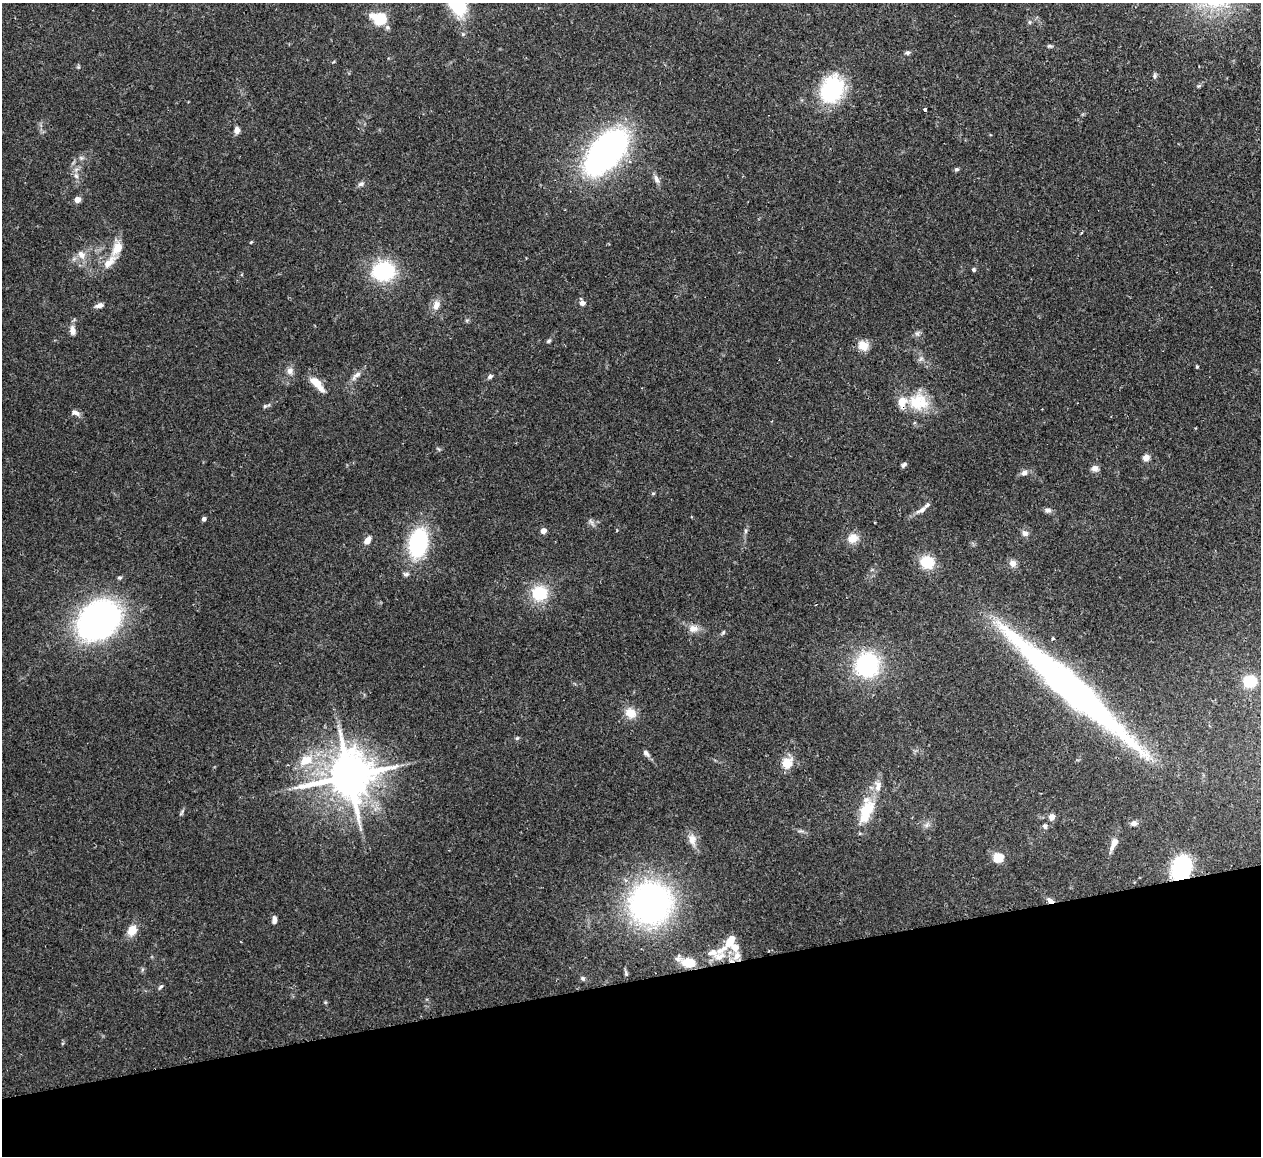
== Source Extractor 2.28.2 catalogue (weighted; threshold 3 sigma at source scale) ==
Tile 14 of 4 x 4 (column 2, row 4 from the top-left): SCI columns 1316-2574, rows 159-1312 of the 5149 x 5047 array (HDU 1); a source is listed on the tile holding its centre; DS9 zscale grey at full resolution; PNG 1263 x 1158 px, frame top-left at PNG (2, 3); no overlay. Shown black and unused: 15% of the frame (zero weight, under 2 of 3 exposures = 3% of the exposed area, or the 3 px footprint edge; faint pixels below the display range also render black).
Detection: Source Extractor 2.28.2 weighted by HDU 2 'WHT'; one run over the whole footprint, this tile lists its part. Background 0.0823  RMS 0.0059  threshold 0.0264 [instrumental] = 3 sigma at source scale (4.5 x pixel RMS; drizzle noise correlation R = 1.50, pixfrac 1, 0.05/0.05 arcsec/px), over >= 5 px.
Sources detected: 93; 6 inside a brighter listed object's ellipse — not listed separately; the other 87 listed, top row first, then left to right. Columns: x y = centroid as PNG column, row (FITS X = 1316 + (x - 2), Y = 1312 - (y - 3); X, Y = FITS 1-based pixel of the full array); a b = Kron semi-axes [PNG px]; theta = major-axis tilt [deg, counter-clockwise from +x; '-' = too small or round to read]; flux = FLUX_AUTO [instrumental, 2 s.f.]
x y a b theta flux
379 19 13 10 -22 21
1050 46 7 5 -15 0.95
907 53 6 5 - 1.2
1155 76 6 5 - 1.3
832 89 33 25 67 44
925 109 4 3 - 2
237 130 7 6 - 3.4
606 152 39 21 50 220
81 158 5 5 - 1.1
956 169 6 5 - 1
76 176 7 5 -44 1.7
656 179 12 6 -68 2.4
361 184 9 6 26 1.7
77 200 5 4 - 6.1
251 242 5 3 - 0.51
117 247 13 8 59 9.3
81 254 13 9 -51 4.3
109 262 23 9 45 7.5
973 270 5 5 - 0.93
384 271 24 20 9 40
582 303 6 6 - 2.9
99 305 8 5 15 3.1
436 305 13 9 69 4.4
73 330 12 7 -80 3.4
917 333 7 5 -1 1.3
549 341 7 4 40 0.99
863 345 13 11 -26 6.6
1197 367 4 3 - 0.68
290 371 9 8 - 2.8
356 375 17 6 36 3.1
490 376 7 5 39 1.3
317 384 23 8 -47 8.4
918 402 29 23 -9 20
265 406 7 4 44 0.95
76 413 12 6 -23 2.3
1146 457 7 6 - 3.6
904 465 7 4 43 1.3
1095 468 8 7 - 3
1024 473 7 6 - 2.4
653 493 5 3 - 0.6
922 510 14 7 31 3.2
1048 510 9 7 0 1.9
204 519 4 4 - 1.6
591 521 9 3 -45 1.3
543 531 5 4 - 4.3
746 531 6 4 -90 0.99
1025 533 9 7 -19 2.2
853 538 13 11 36 6.4
367 540 7 5 52 4.6
418 543 27 17 78 56
927 562 16 14 -25 13
1013 563 9 8 - 3
406 574 8 5 10 1.4
119 578 5 5 - 1
539 593 17 16 - 20
98 620 34 27 42 210
693 629 14 9 7 4.5
723 632 6 5 - 0.86
1053 639 4 3 - 1.2
867 665 18 16 79 71
1250 681 11 10 - 20
1069 687 172 24 -42 250
631 713 15 12 -28 7.3
517 738 6 5 - 0.83
646 753 9 6 -51 2
306 760 15 10 26 11
787 763 13 11 51 8.7
349 776 14 13 - 2300
866 811 34 15 71 22
182 812 11 3 59 0.95
1051 817 6 6 - 4.2
1133 823 8 7 - 2.1
1045 826 6 5 - 1.4
692 839 16 10 -75 5.5
1114 843 18 7 66 5
998 858 6 5 - 23
1181 868 16 12 68 68
1050 901 8 5 -31 3.5
651 903 31 31 - 210
274 919 9 5 89 2.5
132 930 12 9 60 7.2
730 941 17 10 61 7.9
719 956 18 11 23 7.5
736 956 14 9 53 4.5
689 963 11 7 -4 16
583 978 6 5 - 1.1
161 987 7 4 44 1.1
Overlapping masked pixels (flux is a lower limit): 4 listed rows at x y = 1069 687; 1181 868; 1050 901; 651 903